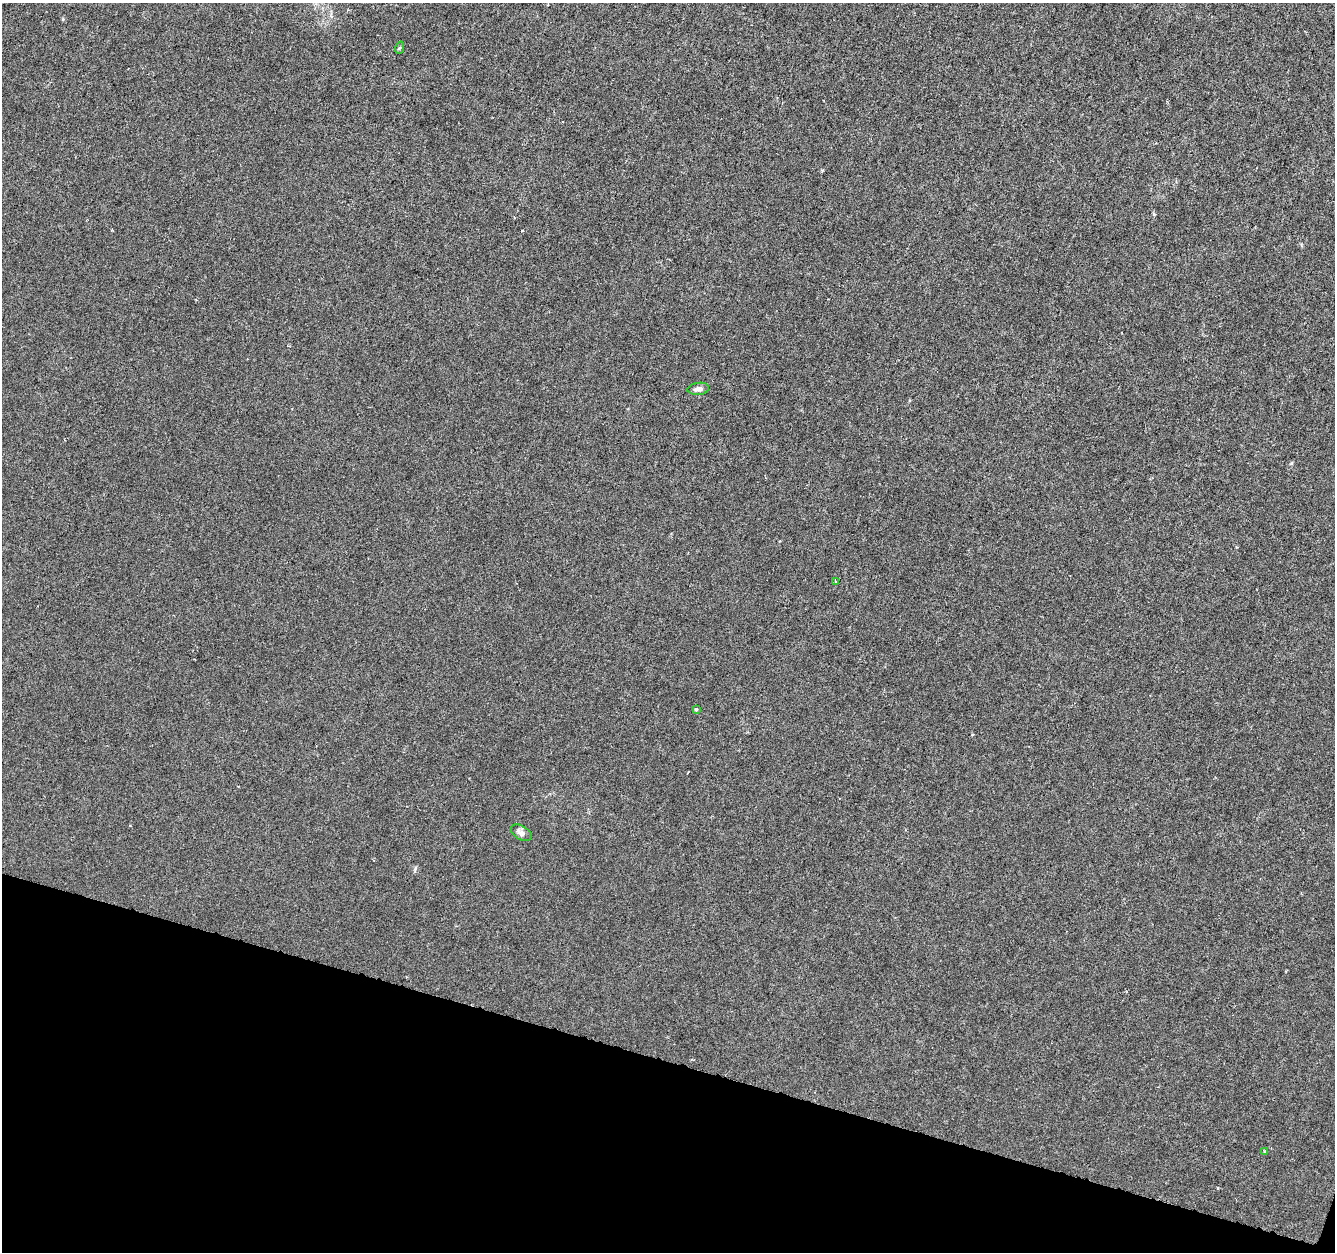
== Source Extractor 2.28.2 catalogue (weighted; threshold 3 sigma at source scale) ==
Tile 15 of 4 x 4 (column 3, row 4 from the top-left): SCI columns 2665-3997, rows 218-1467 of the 5338 x 5500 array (HDU 1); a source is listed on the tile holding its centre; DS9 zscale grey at full resolution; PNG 1337 x 1254 px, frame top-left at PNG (2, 3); each listed source drawn as its Kron ellipse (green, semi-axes under 4 px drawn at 4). Shown black and unused: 15% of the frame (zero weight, under 3 of 6 exposures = <1% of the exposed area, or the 3 px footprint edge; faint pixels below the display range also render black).
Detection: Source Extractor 2.28.2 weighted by HDU 2 'WHT'; one run over the whole footprint, this tile lists its part. Background -2.84e-04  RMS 0.0012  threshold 0.0051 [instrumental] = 3 sigma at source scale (4.09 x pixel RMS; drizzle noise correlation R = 1.36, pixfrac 0.8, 0.0396/0.0396 arcsec/px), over >= 5 px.
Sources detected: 6; all 6 listed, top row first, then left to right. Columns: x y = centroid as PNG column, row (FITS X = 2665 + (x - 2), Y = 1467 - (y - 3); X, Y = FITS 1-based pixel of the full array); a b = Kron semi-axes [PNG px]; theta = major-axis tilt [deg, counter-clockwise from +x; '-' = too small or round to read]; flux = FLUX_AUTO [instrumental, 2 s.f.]
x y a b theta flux
399 48 6 4 70 0.15
698 389 11 6 7 0.47
835 582 4 3 - 0.14
696 709 3 3 - 0.42
521 833 11 6 -32 0.54
1265 1151 3 3 - 0.47